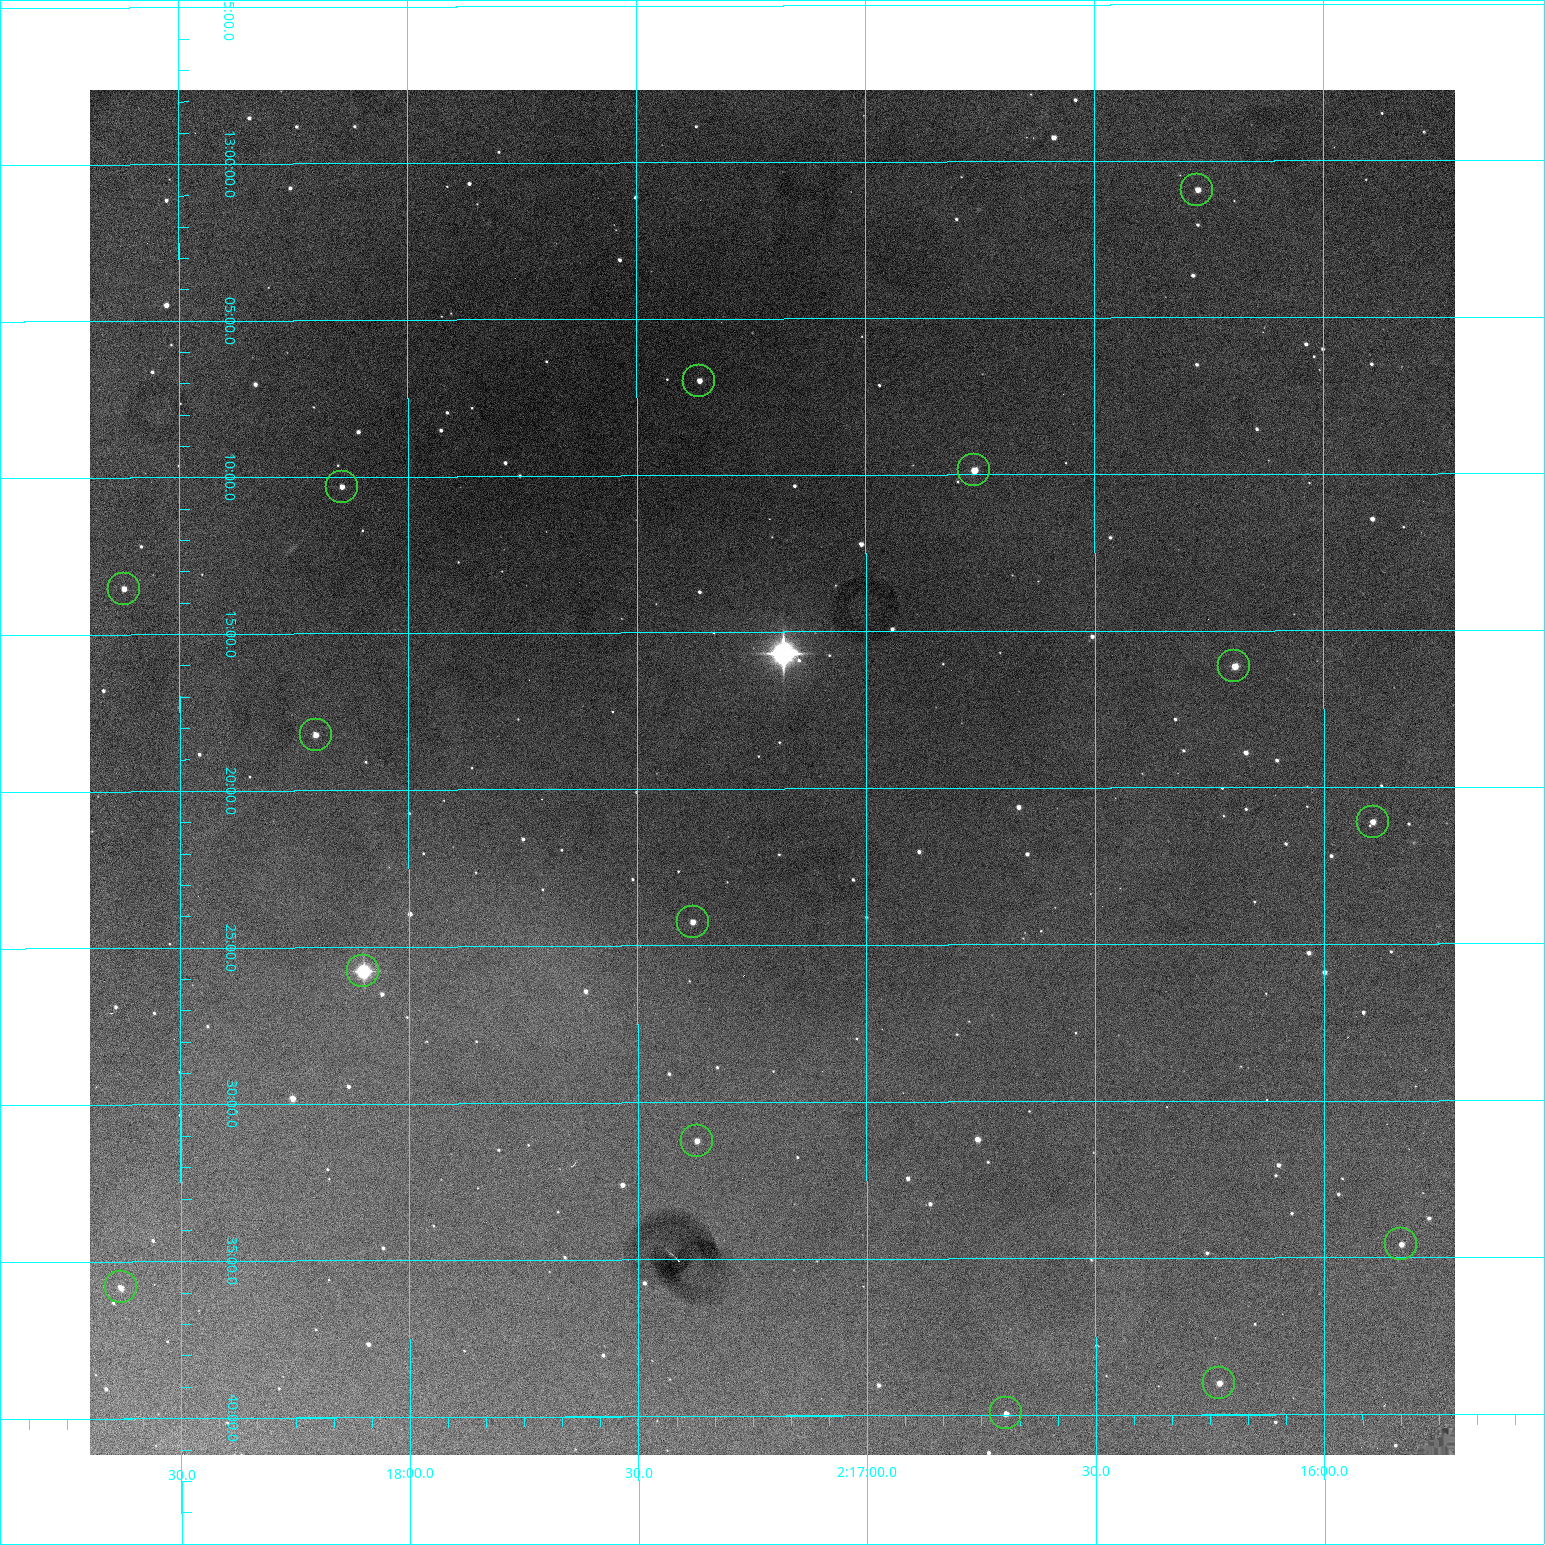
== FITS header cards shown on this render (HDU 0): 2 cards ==
NAXIS1  =                 1365 /fastest changing axis
NAXIS2  =                 1365 /next to fastest changing axis

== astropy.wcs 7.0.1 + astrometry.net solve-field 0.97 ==
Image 1365 x 1365 px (HDU 0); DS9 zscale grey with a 90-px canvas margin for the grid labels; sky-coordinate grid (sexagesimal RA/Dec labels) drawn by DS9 from the SOLVED WCS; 15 Tycho-2 reference stars matched to detected sources circled (green)
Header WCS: RA---TAN-SIP/DEC--TAN-SIP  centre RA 02:17:12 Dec +13:19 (34.30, +13.32 deg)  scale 1.91 arcsec/px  FOV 43.6' x 43.6'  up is -180 deg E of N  parity flipped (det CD > 0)
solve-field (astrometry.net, Tycho-2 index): VERIFIED the header's WCS against the Tycho-2 star catalogue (verified at 3 index scales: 9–15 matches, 0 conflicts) and refined it, rather than solving blind
Solved WCS: RA---TAN-SIP/DEC--TAN-SIP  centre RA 02:17:12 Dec +13:19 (34.30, +13.32 deg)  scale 1.91 arcsec/px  FOV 43.5' x 43.5'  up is -180 deg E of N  parity flipped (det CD > 0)
The solver's refit moves the header's centre by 0.16 arcsec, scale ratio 0.9998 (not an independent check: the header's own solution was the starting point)
Tycho-2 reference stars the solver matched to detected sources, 15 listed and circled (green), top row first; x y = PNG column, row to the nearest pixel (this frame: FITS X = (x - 90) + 1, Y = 1365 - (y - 90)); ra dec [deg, ICRS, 3 dp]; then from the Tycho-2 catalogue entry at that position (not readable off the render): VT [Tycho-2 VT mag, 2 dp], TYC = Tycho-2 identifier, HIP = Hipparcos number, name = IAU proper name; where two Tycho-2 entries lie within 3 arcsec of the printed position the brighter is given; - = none
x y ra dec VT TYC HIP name
1197 190 34.068 +13.016 12.11 637-923-1 - -
699 381 34.341 +13.116 11.78 637-767-1 - -
974 470 34.191 +13.165 10.78 637-980-1 - -
342 487 34.536 +13.172 12.67 637-944-1 - -
124 589 34.655 +13.226 12.20 637-883-1 - -
1234 666 34.049 +13.269 11.22 637-820-1 - -
316 735 34.551 +13.304 11.62 637-695-1 - -
1373 822 33.973 +13.352 11.91 637-1253-1 - -
693 922 34.345 +13.404 11.61 637-1245-1 - -
363 971 34.525 +13.430 7.86 637-948-1 10730 -
697 1141 34.343 +13.520 12.11 637-855-1 - -
1401 1244 33.958 +13.576 11.96 637-1126-1 - -
121 1287 34.658 +13.597 11.37 637-890-1 - -
1219 1383 34.057 +13.650 11.94 637-667-1 - -
1006 1413 34.174 +13.666 12.36 637-601-1 - -